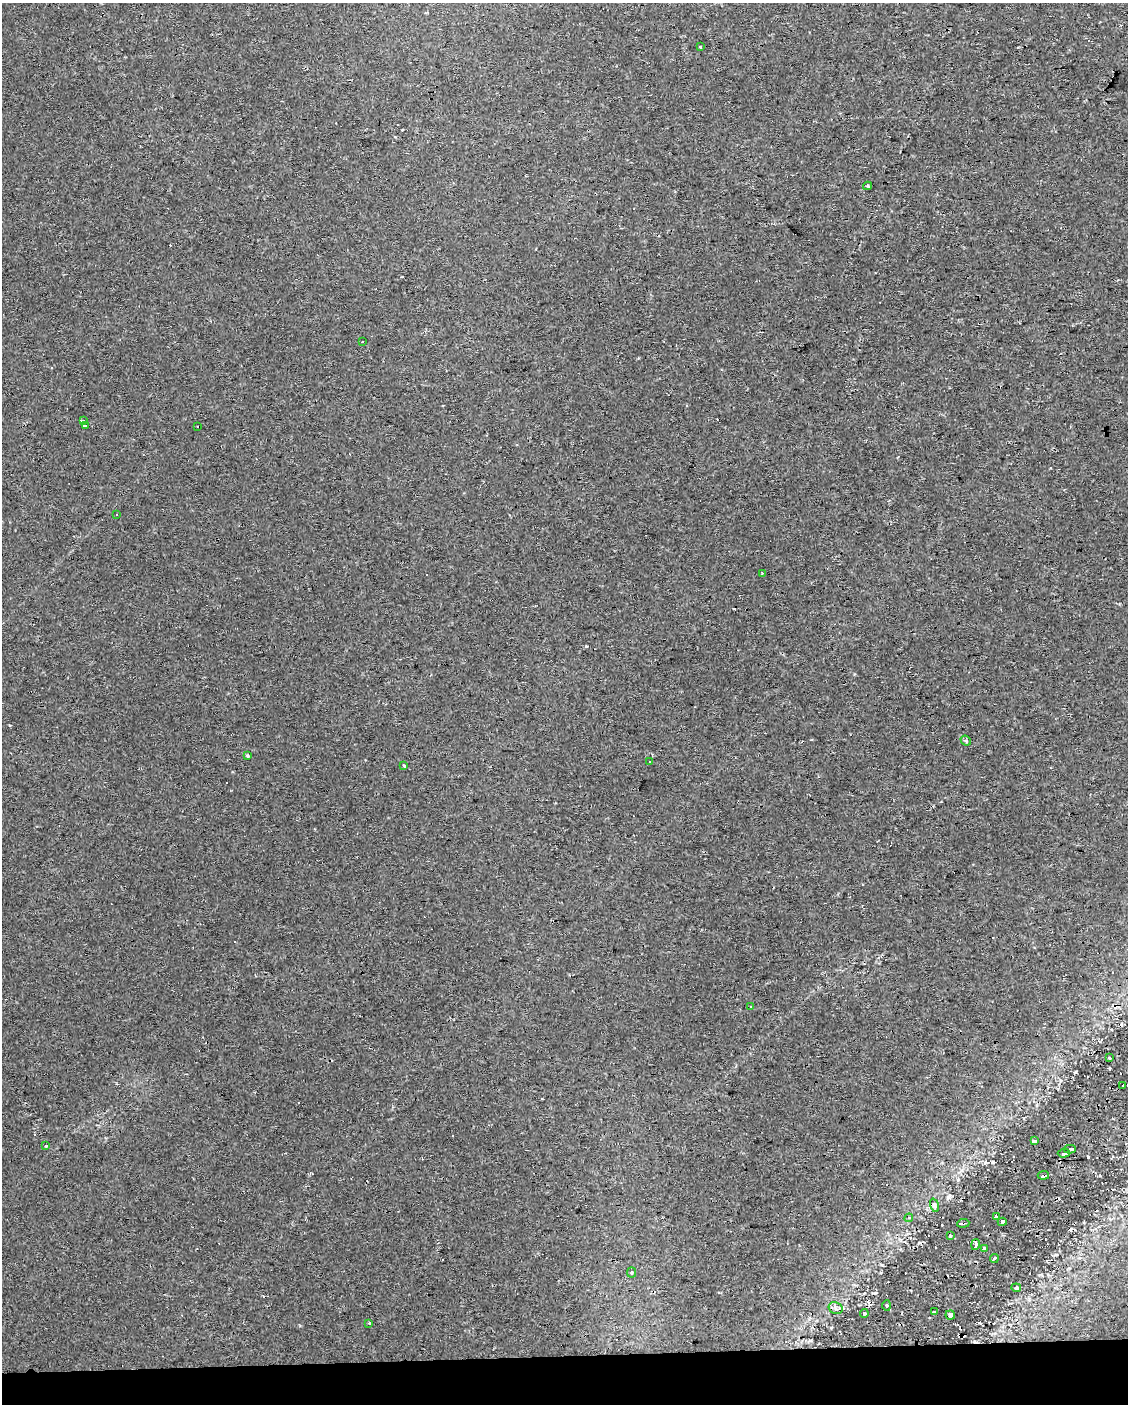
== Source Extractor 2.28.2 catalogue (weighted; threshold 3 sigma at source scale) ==
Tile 10 of 4 x 3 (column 2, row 3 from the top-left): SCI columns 1127-2252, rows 2-1403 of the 4503 x 4250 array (HDU 1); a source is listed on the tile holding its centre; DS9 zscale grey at full resolution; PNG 1130 x 1406 px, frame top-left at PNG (2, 3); each listed source drawn as its Kron ellipse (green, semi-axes under 4 px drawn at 4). Shown black and unused: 4% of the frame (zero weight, under 2 of 3 exposures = <1% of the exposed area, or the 3 px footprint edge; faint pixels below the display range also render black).
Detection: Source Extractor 2.28.2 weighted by HDU 2 'WHT'; one run over the whole footprint, this tile lists its part. Background 0.0303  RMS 0.0037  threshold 0.0166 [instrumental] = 3 sigma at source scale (4.5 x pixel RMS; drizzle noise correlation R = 1.50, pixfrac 1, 0.0396/0.0396 arcsec/px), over >= 5 px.
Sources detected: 58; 21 cosmic-ray / hot-pixel residue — neither listed nor drawn; the other 37 listed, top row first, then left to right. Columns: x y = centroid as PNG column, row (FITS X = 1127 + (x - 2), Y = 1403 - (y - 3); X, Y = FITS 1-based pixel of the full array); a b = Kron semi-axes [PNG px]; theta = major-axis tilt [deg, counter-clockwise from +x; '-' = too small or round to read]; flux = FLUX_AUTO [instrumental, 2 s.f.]
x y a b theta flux
700 47 3 3 - 1.4
868 186 4 4 - 0.43
362 342 3 3 - 3.3
83 420 3 3 - 0.5
85 425 4 3 - 4.4
197 426 3 2 - 0.65
117 514 3 2 - 0.64
762 573 3 3 - 0.34
966 741 5 4 - 0.97
248 756 3 3 - 0.58
650 761 3 2 - 0.31
404 765 3 3 - 1.6
750 1007 3 3 - 3
1110 1058 4 2 - 0.32
1123 1085 3 3 - 52
1034 1141 4 3 - 0.79
46 1146 3 3 - 0.41
1070 1149 6 3 -1 13
1064 1153 6 3 2 36
1043 1175 5 3 - 36
934 1205 7 4 -72 0.68
997 1217 4 3 - 21
909 1218 4 4 - 0.52
1002 1222 4 3 - 9.7
963 1223 6 2 5 1.3
950 1236 3 3 - 0.54
975 1244 6 4 77 170
984 1249 3 3 - 2
994 1258 4 2 - 0.6
631 1272 5 4 - 0.48
1016 1288 5 4 - 0.54
887 1306 5 4 - 0.53
836 1308 7 5 -23 1.1
934 1312 3 3 - 0.97
864 1313 4 3 - 0.45
950 1315 5 4 - 1
369 1323 3 3 - 0.74
Overlapping masked pixels (flux is a lower limit): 4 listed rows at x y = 1064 1153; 1043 1175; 963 1223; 975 1244